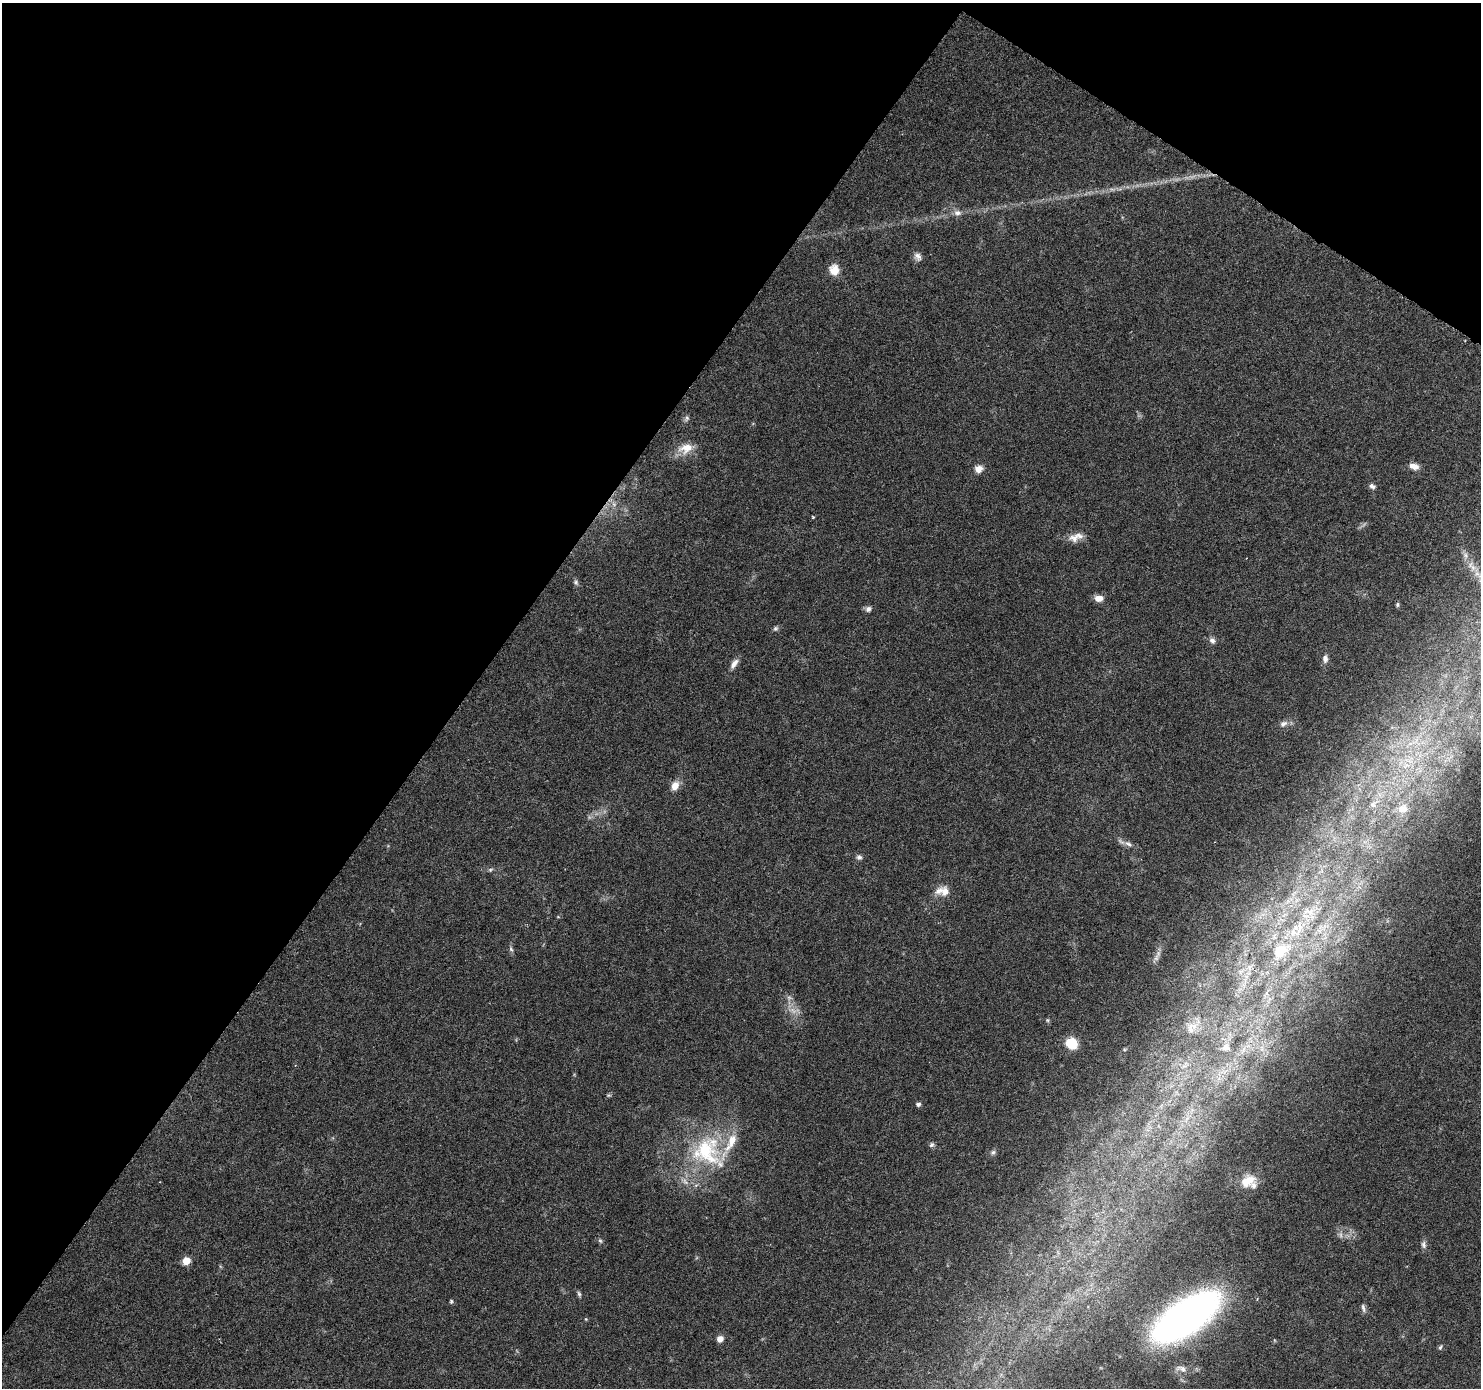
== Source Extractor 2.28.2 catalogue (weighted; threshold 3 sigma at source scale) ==
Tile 2 of 4 x 4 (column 2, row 1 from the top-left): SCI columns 1495-2973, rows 4418-5803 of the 5937 x 5994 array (HDU 1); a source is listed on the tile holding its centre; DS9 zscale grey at full resolution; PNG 1483 x 1390 px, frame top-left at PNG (2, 3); no overlay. Shown black and unused: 36% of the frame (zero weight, under 3 of 6 exposures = <1% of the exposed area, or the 3 px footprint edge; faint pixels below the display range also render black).
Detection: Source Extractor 2.28.2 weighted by HDU 2 'WHT'; one run over the whole footprint, this tile lists its part. Background 0.0521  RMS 0.0025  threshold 0.0104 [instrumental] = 3 sigma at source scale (4.09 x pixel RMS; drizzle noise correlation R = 1.36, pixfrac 0.8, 0.0396/0.0396 arcsec/px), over >= 5 px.
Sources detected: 64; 2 too faint to see at this stretch — not listed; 5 inside a brighter listed object's ellipse — not listed separately; the other 57 listed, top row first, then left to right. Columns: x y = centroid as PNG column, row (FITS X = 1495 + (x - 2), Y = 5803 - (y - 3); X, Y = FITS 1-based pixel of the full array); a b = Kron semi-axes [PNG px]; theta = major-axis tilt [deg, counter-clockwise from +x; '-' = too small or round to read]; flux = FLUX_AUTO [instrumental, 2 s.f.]
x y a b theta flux
957 213 10 7 -5 1.2
918 257 12 8 -57 1.1
834 270 13 11 -80 2.9
687 418 9 5 62 0.58
686 448 20 13 16 3.8
1414 466 11 7 -14 1.8
978 469 10 9 - 1.6
1372 486 8 6 -22 0.75
614 504 8 6 -46 0.86
813 517 4 4 - 0.23
1074 538 16 12 10 2.2
1466 555 7 4 -89 0.59
576 582 8 6 -74 0.58
1099 598 10 7 -3 1.9
1397 605 6 4 89 0.39
868 609 8 7 - 0.82
775 628 6 6 - 0.48
1212 640 8 7 - 0.89
1325 659 10 7 -88 1.1
734 664 15 7 57 1.4
1283 724 12 7 27 1.2
1416 741 16 6 39 2.1
1406 765 11 6 31 1.9
675 786 10 7 63 2.4
1373 804 7 7 - 0.93
1403 809 16 12 30 3.1
1128 844 12 7 -30 1.2
859 857 8 6 -2 0.68
490 870 7 5 17 0.43
945 891 15 12 -85 2.2
1309 911 21 12 -12 4.3
1299 928 24 9 84 4.5
1319 931 9 3 -44 0.66
511 949 6 5 - 0.46
1280 950 8 7 - 11
1156 958 9 6 60 0.81
789 998 6 6 - 0.65
1047 1020 6 4 -71 0.31
1190 1029 15 10 -67 2.4
1071 1043 10 9 - 6.5
1226 1047 12 11 - 1.9
608 1095 7 4 0 0.31
918 1104 5 4 - 0.76
931 1145 7 5 45 0.57
707 1151 43 42 - 24
993 1152 8 6 55 0.59
1247 1181 21 13 30 4.1
600 1241 6 5 - 0.41
1423 1245 10 6 -84 0.8
186 1261 5 5 - 4.9
579 1294 8 5 -63 0.44
451 1301 5 4 - 0.33
1363 1308 12 4 -79 0.68
1187 1317 60 25 34 120
720 1339 7 7 - 1.4
1440 1347 6 5 - 0.4
1181 1369 18 9 -12 1.9